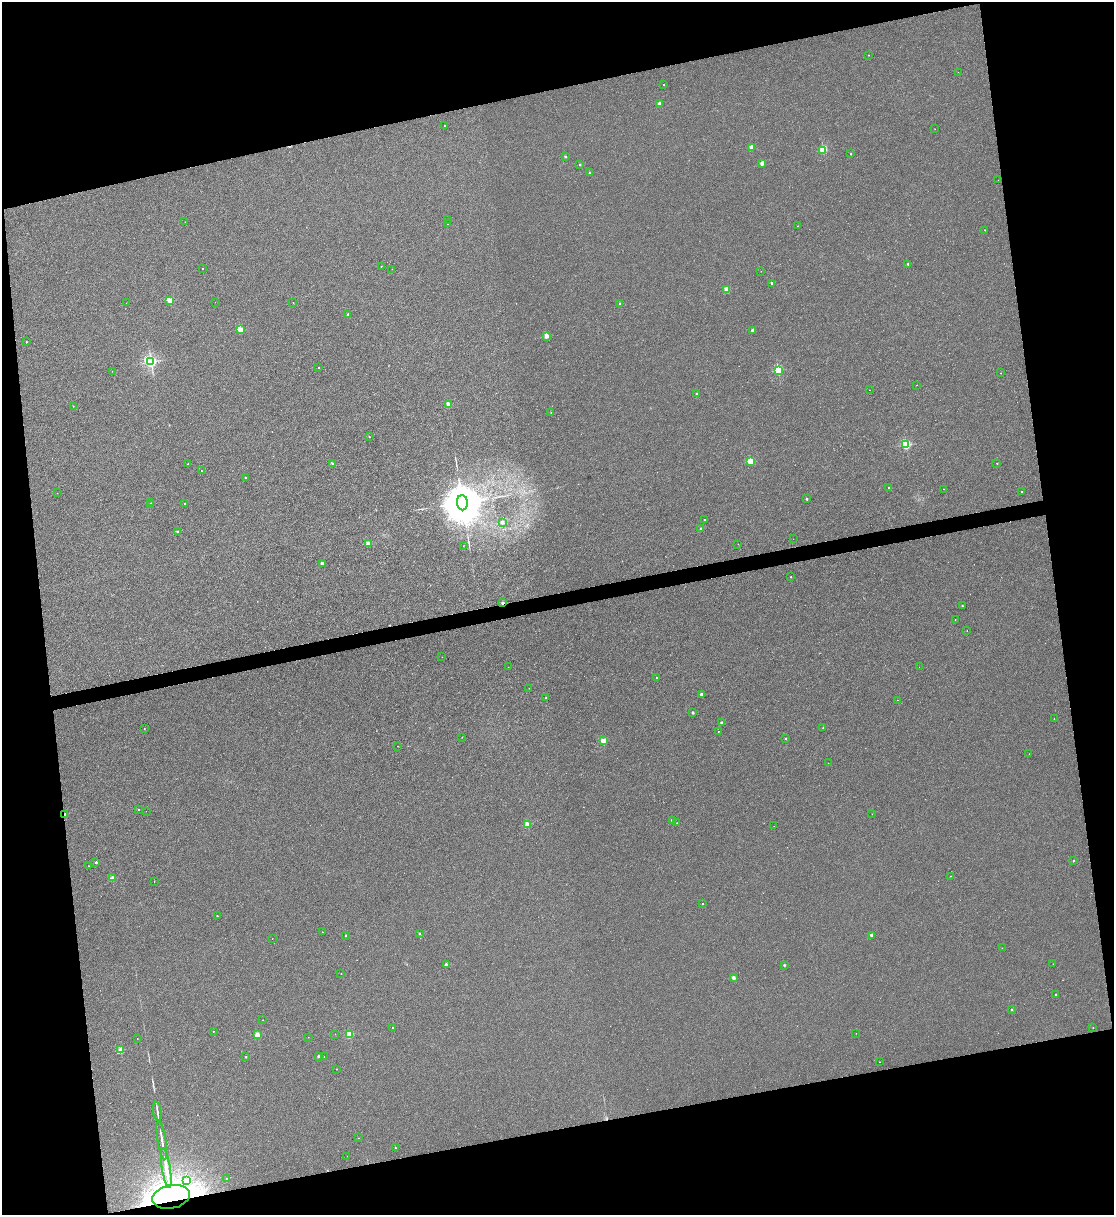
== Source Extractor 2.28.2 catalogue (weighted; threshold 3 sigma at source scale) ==
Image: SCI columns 249-4696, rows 1-4852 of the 4834 x 4854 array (HDU 1 of 3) = the unmasked area's bounding box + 8 px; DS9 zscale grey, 4 x 4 block average (1 PNG px = mean of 4 x 4 image px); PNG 1116 x 1217 px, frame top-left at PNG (2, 2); each listed source drawn as its Kron ellipse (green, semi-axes under 4 px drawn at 4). Shown black and unused: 25% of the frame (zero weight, under 2 of 3 exposures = <1% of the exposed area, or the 3 px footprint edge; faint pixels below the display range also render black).
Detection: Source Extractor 2.28.2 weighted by HDU 2 'WHT'. Background 0.0018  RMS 0.005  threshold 0.0225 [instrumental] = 3 sigma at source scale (4.5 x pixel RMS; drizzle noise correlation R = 1.50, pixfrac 1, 0.05/0.05 arcsec/px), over >= 5 px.
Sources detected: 161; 2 too faint to see at this stretch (4 x 4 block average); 6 inside a brighter object's white glare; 1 cosmic-ray / hot-pixel residue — neither listed nor drawn; the other 152 listed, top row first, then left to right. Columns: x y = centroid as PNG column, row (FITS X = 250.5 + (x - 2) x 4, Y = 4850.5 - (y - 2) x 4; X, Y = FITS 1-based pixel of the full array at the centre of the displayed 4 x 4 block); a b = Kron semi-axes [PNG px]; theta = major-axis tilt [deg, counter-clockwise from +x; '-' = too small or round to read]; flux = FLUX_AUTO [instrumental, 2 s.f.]
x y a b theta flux
869 55 2 2 - 1.2
958 72 2 2 - 0.33
664 85 2 2 - 1
659 103 2 2 - 19
445 126 2 2 - 2.6
935 129 2 2 - 0.77
751 147 2 2 - 49
823 150 2 2 - 170
851 154 2 2 - 3.2
565 156 2 2 - 8.1
762 163 2 2 - 35
580 165 2 2 - 5.2
589 173 2 2 - 6.2
998 180 2 2 - 0.49
448 219 2 2 - 2.1
185 222 2 2 - 0.52
448 224 2 2 - 1.4
797 226 2 2 - 0.65
985 230 2 2 - 1.4
908 264 2 2 - 6.2
381 266 2 2 - 1.2
202 268 2 2 - 1.3
392 269 2 2 - 0.51
761 271 2 2 - 0.46
772 283 2 2 - 10
727 289 2 2 - 80
170 301 2 2 - 98
215 302 2 2 - 0.48
126 303 2 2 - 0.6
293 303 2 2 - 0.71
620 303 2 2 - 5.7
348 314 2 2 - 5.7
240 330 2 2 - 130
752 330 2 2 - 16
546 336 2 2 - 51
26 342 2 2 - 3.2
151 362 3 2 - 530
318 368 2 2 - 2.4
778 370 2 2 - 240
112 371 2 2 - 0.6
1001 373 2 2 - 1
917 385 2 2 - 0.65
869 390 2 2 - 0.51
697 394 2 2 - 9.1
448 404 2 2 - 60
73 406 2 2 - 1.6
551 413 2 2 - 2.8
369 437 2 2 - 1.8
906 445 2 2 - 290
751 461 2 2 - 150
997 463 2 2 - 2.7
188 464 2 2 - 6.7
332 464 2 2 - 13
201 471 2 2 - 3.1
245 477 2 2 - 3.5
889 487 2 2 - 5.9
944 489 2 2 - 2.3
1021 492 2 2 - 1.6
57 493 2 2 - 0.86
806 499 2 2 - 6.7
151 503 2 2 - 0.66
462 503 8 5 -86 18000
184 504 2 2 - 1.6
150 505 2 2 - 1.2
705 520 2 2 - 1.1
502 523 2 2 - 16
700 529 2 2 - 3
178 531 2 2 - 17
793 539 2 2 - 1
368 544 2 2 - 67
738 544 2 2 - 0.53
463 546 2 2 - 0.83
322 563 2 2 - 17
791 577 2 2 - 3.8
503 603 2 2 - 18
962 606 2 2 - 4.2
955 620 2 2 - 0.97
967 631 2 2 - 2.8
442 657 2 2 - 0.52
508 667 2 2 - 0.41
919 667 2 2 - 0.44
657 678 2 2 - 5.4
529 688 2 2 - 0.66
701 694 2 2 - 21
546 698 2 2 - 3.1
897 700 2 2 - 0.47
693 713 2 2 - 13
1054 718 2 2 - 0.53
721 723 2 2 - 15
144 728 2 2 - 2.6
823 728 2 2 - 3.5
718 731 2 2 - 1
462 737 2 2 - 0.71
786 738 2 2 - 3.6
603 741 2 2 - 110
397 746 2 2 - 0.57
1029 754 2 2 - 0.87
828 763 2 2 - 0.68
139 810 2 2 - 2.5
146 811 2 2 - 0.48
65 814 2 2 - 21
872 814 2 2 - 0.53
672 820 2 2 - 14
677 823 2 2 - 1.4
527 824 2 2 - 89
774 826 2 2 - 0.44
1073 861 2 2 - 3.2
96 862 2 2 - 9.4
88 866 2 2 - 0.6
950 876 2 2 - 1.3
113 878 2 2 - 51
154 881 2 2 - 1.3
702 903 2 2 - 2
217 916 2 2 - 3.2
322 932 2 2 - 1.3
420 933 2 2 - 4.1
346 935 2 2 - 6.6
871 935 2 2 - 22
272 939 2 2 - 0.57
1002 948 2 2 - 0.48
446 964 2 2 - 13
1053 964 2 2 - 0.78
784 965 2 2 - 7.7
341 974 2 2 - 1.5
733 978 2 2 - 30
1056 994 2 2 - 3.7
1012 1009 2 2 - 6.5
263 1020 2 2 - 0.92
392 1028 2 2 - 1.5
1093 1028 2 2 - 2.4
213 1031 2 2 - 1.5
257 1034 2 2 - 68
335 1034 2 2 - 0.52
349 1034 2 2 - 140
856 1034 2 2 - 0.48
308 1037 2 2 - 0.66
137 1039 2 2 - 0.82
121 1050 2 2 - 85
318 1056 2 2 - 8.8
246 1057 2 2 - 3.5
324 1057 2 2 - 0.73
879 1062 2 2 - 0.89
337 1069 2 2 - 1.5
157 1111 9 2 -82 6.9
358 1138 2 2 - 0.71
162 1140 19 2 -81 14
395 1148 2 2 - 2.9
347 1156 2 2 - 0.63
166 1168 20 2 -81 42
227 1179 2 2 - 8.9
186 1180 2 2 - 18
171 1197 19 11 12 1300
Overlapping masked pixels (flux is a lower limit): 3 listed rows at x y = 503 603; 65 814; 171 1197
Diffuse or blended objects may show on this block-average render without a row.